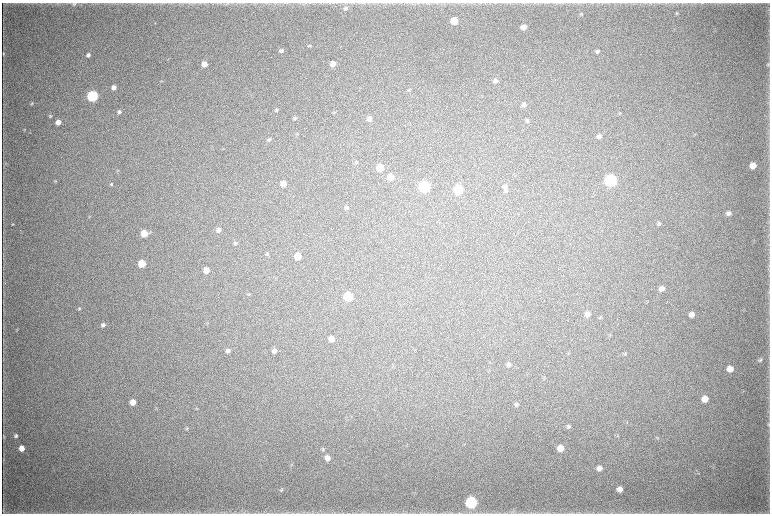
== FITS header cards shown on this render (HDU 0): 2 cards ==
NAXIS1  =                 1536 / length of data axis 1
NAXIS2  =                 1023 / length of data axis 2

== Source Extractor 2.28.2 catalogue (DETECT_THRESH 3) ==
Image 1536 x 1023 px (HDU 0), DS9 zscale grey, zoomed out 1/2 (1 PNG px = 2 x 2 image px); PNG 772 x 516 px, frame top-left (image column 1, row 1022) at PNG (2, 3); no overlay
Background 4140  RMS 36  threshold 109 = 3 sigma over >= 5 px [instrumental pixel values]
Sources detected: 104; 3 cannot appear on this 1/2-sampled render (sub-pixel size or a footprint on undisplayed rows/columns) and are not listed; the other 101 listed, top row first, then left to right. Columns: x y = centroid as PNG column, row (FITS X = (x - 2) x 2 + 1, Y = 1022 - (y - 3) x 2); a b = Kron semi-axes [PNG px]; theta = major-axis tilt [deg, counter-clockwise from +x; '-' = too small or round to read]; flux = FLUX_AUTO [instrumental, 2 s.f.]
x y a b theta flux
227 3 6 2 14 8.3e+03
74 4 6 5 - 1.4e+04
345 8 7 5 46 1.8e+04
677 13 4 4 - 7.6e+03
581 14 5 4 - 8.1e+03
454 21 5 5 - 1.6e+05
524 27 5 4 - 6.1e+04
309 46 6 3 33 8.4e+03
281 51 5 4 - 1.9e+04
597 51 5 4 - 1.8e+04
3 53 5 3 - 6.6e+03
88 55 4 4 - 2.1e+04
204 64 5 4 - 7.4e+04
333 64 5 4 - 5.6e+04
768 64 5 4 - 8.6e+03
162 80 4 3 - 5.8e+03
495 81 6 5 - 2.7e+04
114 87 4 4 - 4.0e+04
409 90 5 2 - 6.0e+03
92 96 5 5 - 1.1e+06
32 103 6 3 63 7.9e+03
524 105 5 4 - 1.9e+04
277 110 5 4 - 1.1e+04
119 112 5 4 - 1.7e+04
334 112 5 3 - 7.3e+03
620 113 5 3 - 7.7e+03
50 116 5 4 - 9.8e+03
295 118 5 4 - 1.1e+04
369 119 5 4 - 3.5e+04
527 121 5 4 - 1.2e+04
58 122 5 4 - 5.4e+04
24 130 5 3 - 6.4e+03
695 134 4 3 - 5.3e+03
599 137 5 5 - 2.4e+04
269 140 6 5 - 1.6e+04
356 162 6 4 52 1.1e+04
5 163 4 3 - 6.9e+03
753 166 5 5 - 9.5e+04
380 168 5 5 - 1.6e+05
390 177 6 5 - 1.0e+05
55 181 5 4 - 7.8e+03
610 181 6 5 - 1.8e+06
111 184 5 4 - 8.7e+03
283 184 5 5 - 5.9e+04
424 187 6 5 - 1.5e+06
505 187 7 6 - 2.1e+04
458 190 6 5 - 6.5e+05
506 191 6 5 - 1.7e+04
346 207 5 4 - 1.3e+04
728 213 6 5 - 2.9e+04
12 224 4 3 - 6.6e+03
659 224 5 4 - 1.2e+04
218 230 5 5 - 3.3e+04
144 234 5 5 - 1.3e+05
304 234 2 1 - 1.8e+03
235 243 5 4 - 1.2e+04
267 254 5 4 - 7.9e+03
298 256 5 5 - 1.2e+05
142 264 5 5 - 1.6e+05
206 270 5 5 - 7.7e+04
661 289 6 5 - 3.7e+04
348 297 5 5 - 4.7e+05
667 302 2 1 - 2.5e+03
79 309 5 3 - 8.6e+03
587 314 6 5 - 3.8e+04
692 314 5 5 - 4.7e+04
600 317 6 3 53 6.3e+03
103 325 5 4 - 2.0e+04
17 330 3 3 - 4.5e+03
610 335 4 3 - 6.1e+03
331 339 6 5 - 5.3e+04
228 350 5 5 - 2.0e+04
274 351 6 5 - 2.9e+04
569 353 3 2 - 3.9e+03
625 354 5 4 - 1.0e+04
760 360 7 4 32 1.5e+04
508 365 5 5 - 2.2e+04
730 369 5 5 - 7.3e+04
544 377 2 2 - 4.2e+03
705 399 6 5 - 9.0e+04
133 402 5 5 - 6.4e+04
516 404 5 5 - 1.8e+04
197 408 3 3 - 5.3e+03
768 423 6 2 -75 7.5e+03
569 426 5 5 - 1.7e+04
187 428 5 4 - 8.6e+03
3 436 6 3 87 7.5e+03
16 436 4 3 - 1.6e+04
658 438 4 3 - 7.6e+03
21 448 5 4 - 6.6e+04
560 448 6 5 - 9.3e+04
323 450 6 4 60 1.1e+04
327 458 5 5 - 4.4e+04
3 460 4 3 - 5.5e+03
599 468 5 5 - 3.8e+04
620 489 5 5 - 4.7e+04
281 490 6 4 61 1.0e+04
471 502 6 6 - 1.4e+06
3 510 7 2 89 6.8e+03
514 511 6 2 75 7.4e+03
243 513 5 2 - 5.9e+03
At the frame edge (FLAGS 8, measured only in part): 1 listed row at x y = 471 502
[3 sub-pixel or undisplayed-footprint detections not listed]